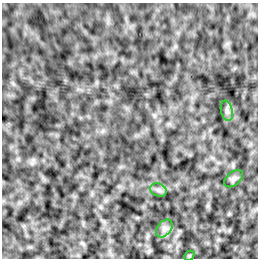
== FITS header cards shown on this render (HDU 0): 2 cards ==
NAXIS1  =                  256 /Number of positions along axis 1
NAXIS2  =                  256 /Number of positions along axis 2

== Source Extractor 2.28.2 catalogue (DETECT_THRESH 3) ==
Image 256 x 256 px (HDU 0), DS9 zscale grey, 1 PNG px = 1 image px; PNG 260 x 260 px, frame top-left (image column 1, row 256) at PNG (2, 3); each listed source drawn as its Kron ellipse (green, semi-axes under 4 px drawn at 4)
Background -9.31e-05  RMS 0.0022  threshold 0.00672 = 3 sigma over >= 5 px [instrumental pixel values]
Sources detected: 5; all 5 listed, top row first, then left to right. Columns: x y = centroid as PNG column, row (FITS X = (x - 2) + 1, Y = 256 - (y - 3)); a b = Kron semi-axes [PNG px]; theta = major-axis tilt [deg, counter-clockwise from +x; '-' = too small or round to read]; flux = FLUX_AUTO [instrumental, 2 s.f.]
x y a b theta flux
227 111 10 5 -77 0.5
234 179 11 6 40 0.49
158 190 8 6 -21 0.45
164 228 10 7 49 0.65
189 256 6 4 46 0.16